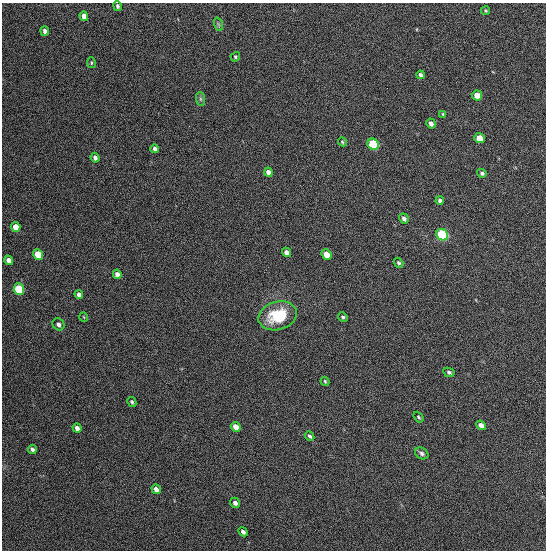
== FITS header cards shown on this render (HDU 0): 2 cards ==
NAXIS1  =                  544
NAXIS2  =                  548

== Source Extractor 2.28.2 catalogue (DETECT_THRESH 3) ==
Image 544 x 548 px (HDU 0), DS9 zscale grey, 1 PNG px = 1 image px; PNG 548 x 552 px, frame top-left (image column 1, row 548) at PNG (2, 3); each listed source drawn as its Kron ellipse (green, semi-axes under 4 px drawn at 4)
Background 1340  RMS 63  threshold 189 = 3 sigma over >= 5 px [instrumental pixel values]
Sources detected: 48; all 48 listed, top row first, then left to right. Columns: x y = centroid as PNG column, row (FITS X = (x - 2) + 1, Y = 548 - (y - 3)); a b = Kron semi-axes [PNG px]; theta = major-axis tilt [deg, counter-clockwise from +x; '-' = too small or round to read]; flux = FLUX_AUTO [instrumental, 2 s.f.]
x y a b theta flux
117 6 5 4 - 9400
485 11 4 4 - 5100
84 16 5 4 - 30000
218 24 7 4 -71 7800
45 31 4 3 - 14000
235 57 5 4 - 5700
91 63 5 3 - 4100
420 75 4 3 - 12000
477 95 5 5 - 34000
200 99 7 4 -89 9100
443 114 4 4 - 5000
431 123 5 4 - 15000
479 138 5 5 - 53000
342 142 5 4 - 4800
373 144 6 5 - 320000
155 149 4 3 - 13000
95 158 5 4 - 14000
268 172 4 4 - 22000
482 173 5 4 - 8600
440 200 4 3 - 10000
404 218 5 4 - 13000
16 227 5 4 - 57000
442 235 6 5 - 530000
286 252 5 4 - 22000
326 254 5 4 - 53000
38 255 5 5 - 110000
9 260 5 4 - 20000
399 263 5 4 - 7400
117 274 5 4 - 20000
19 289 6 5 - 230000
79 295 4 4 - 17000
278 316 19 14 16 190000
84 317 5 3 - 3000
343 317 5 4 - 7000
58 324 6 5 - 14000
449 372 6 4 -27 8900
325 381 5 3 - 5000
132 402 5 4 - 7200
418 417 6 4 -52 6000
481 425 5 4 - 19000
236 427 5 4 - 36000
77 428 5 4 - 17000
310 436 5 4 - 8400
32 449 4 3 - 11000
422 453 7 5 -32 11000
156 489 5 4 - 19000
235 503 5 4 - 15000
243 532 5 4 - 14000